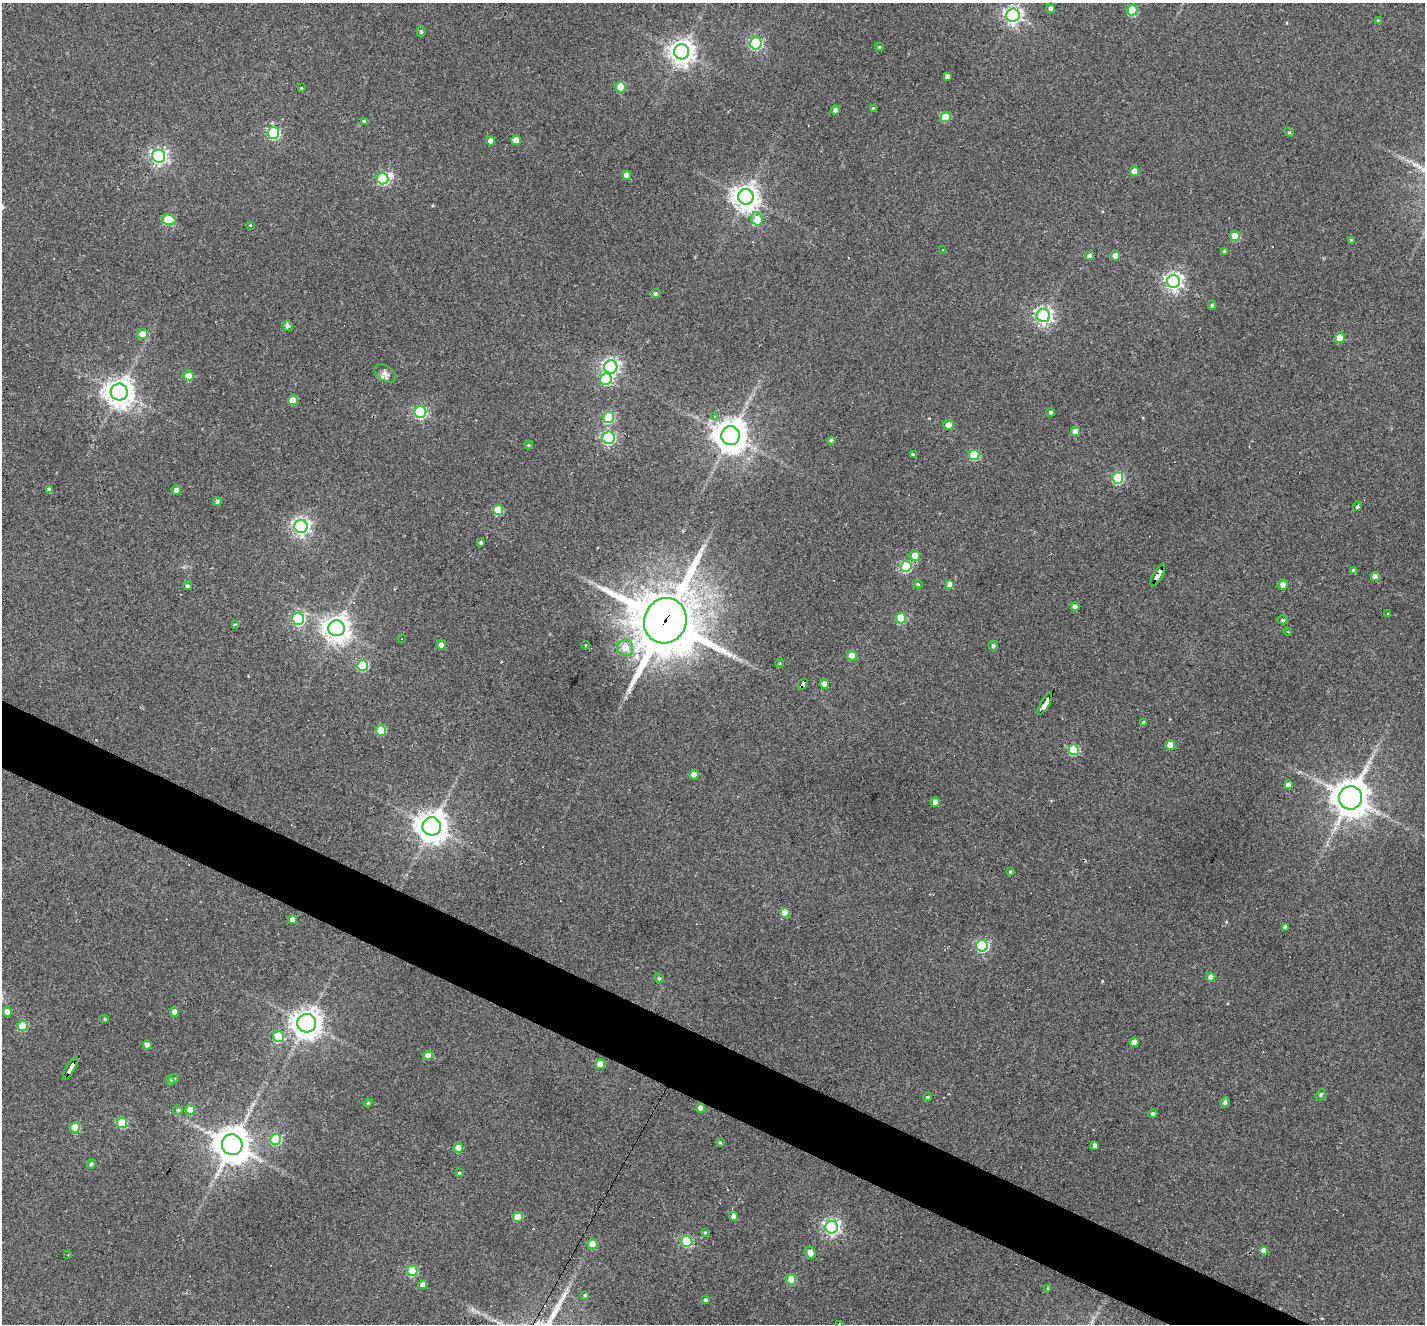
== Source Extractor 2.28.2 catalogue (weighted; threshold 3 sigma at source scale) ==
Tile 6 of 4 x 4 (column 2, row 2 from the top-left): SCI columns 1423-2845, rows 2919-4240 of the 5690 x 5702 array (HDU 1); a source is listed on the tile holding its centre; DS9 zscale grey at full resolution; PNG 1427 x 1326 px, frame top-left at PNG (2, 3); each listed source drawn as its Kron ellipse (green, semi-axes under 4 px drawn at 4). Shown black and unused: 4% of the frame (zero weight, under 3 of 4 exposures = <1% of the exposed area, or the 3 px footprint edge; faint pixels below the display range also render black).
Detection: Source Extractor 2.28.2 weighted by HDU 2 'WHT'; one run over the whole footprint, this tile lists its part. Background 0.0564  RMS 0.0047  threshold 0.0211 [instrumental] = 3 sigma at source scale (4.5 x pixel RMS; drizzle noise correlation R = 1.50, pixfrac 1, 0.05/0.05 arcsec/px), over >= 5 px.
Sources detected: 170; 1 inside a brighter object's white glare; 11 cosmic-ray / hot-pixel residue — neither listed nor drawn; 1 inside a brighter listed object's ellipse — not listed separately; the other 157 listed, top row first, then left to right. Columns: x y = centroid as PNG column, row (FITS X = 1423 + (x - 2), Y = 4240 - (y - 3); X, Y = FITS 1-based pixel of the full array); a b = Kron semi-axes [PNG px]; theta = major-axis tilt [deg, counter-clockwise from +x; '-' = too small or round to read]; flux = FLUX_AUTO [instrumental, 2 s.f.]
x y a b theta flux
1051 8 4 4 - 1.4
1132 10 5 5 - 20
1013 15 7 6 - 160
1379 21 4 4 - 1.1
421 31 5 4 - 0.8
756 43 6 6 - 62
879 47 4 3 - 0.55
682 52 7 7 - 390
947 76 4 3 - 1.6
620 87 6 5 - 11
301 88 3 3 - 0.4
873 108 3 3 - 0.7
836 110 4 4 - 2.4
945 117 5 5 - 13
364 121 4 4 - 0.9
1289 132 5 4 - 0.45
273 133 6 6 - 55
516 140 5 5 - 7.3
491 141 4 4 - 3.1
159 156 6 6 - 130
1134 171 4 4 - 4.6
627 175 4 4 - 4
383 178 6 5 - 54
746 197 8 7 - 460
757 219 7 5 -63 4.8
169 220 7 5 -16 22
250 225 3 3 - 1
1235 236 5 5 - 13
1351 240 3 3 - 0.51
943 250 3 3 - 0.64
1224 251 4 3 - 0.64
1089 256 5 4 - 1.8
1115 256 5 4 - 4.4
1173 282 6 6 - 170
656 293 5 4 - 0.76
1212 305 4 3 - 0.65
1043 316 6 6 - 160
287 326 5 5 - 1.2
142 334 5 5 - 7.6
1340 338 5 5 - 8.9
611 367 6 6 - 150
385 373 12 7 -34 2.1
188 376 5 5 - 9.3
606 379 6 5 - 31
119 392 8 8 - 550
293 400 5 5 - 9.5
420 412 6 6 - 66
1051 412 4 4 - 0.82
715 416 4 3 - 0.62
609 417 5 5 - 31
949 425 5 5 - 3
1075 431 4 4 - 4.2
730 436 9 9 - 780
609 438 6 6 - 71
831 440 3 3 - 0.69
529 445 4 3 - 0.64
913 455 4 3 - 1.1
974 455 5 5 - 24
1118 478 5 5 - 41
49 490 4 4 - 1.6
176 490 5 4 - 2.3
217 501 4 4 - 1.2
1357 506 5 3 - 1.1
498 510 5 5 - 19
301 526 6 6 - 160
481 543 4 4 - 0.88
915 556 5 5 - 5.3
906 566 5 5 - 33
1354 571 4 4 - 1.8
1158 575 12 4 60 130
1375 577 4 4 - 4.5
918 584 5 4 - 0.53
950 584 4 4 - 5.6
1283 585 5 5 - 2.7
187 586 4 4 - 0.85
1075 607 4 4 - 2.2
1388 614 4 3 - 0.4
901 618 5 5 - 21
298 619 6 6 - 61
1283 620 5 4 - 0.75
665 621 23 21 67 3100
235 625 4 3 - 1.6
337 628 8 8 - 500
1288 632 4 3 - 0.55
402 639 3 2 - 0.35
441 645 5 4 - 2.7
585 645 4 3 - 0.35
993 646 5 5 - 1
625 648 8 8 - 5.3
852 656 5 5 - 10
780 663 5 3 - 0.44
363 666 5 5 - 28
803 684 6 4 60 45
824 684 4 4 - 3.8
1045 704 13 3 60 160
1144 723 4 3 - 1.1
381 731 5 5 - 19
1170 745 5 4 - 6.2
1074 750 5 5 - 27
694 775 4 4 - 4.8
1288 785 4 4 - 2.3
1350 798 12 11 - 830
935 802 4 4 - 3.2
432 826 9 9 - 630
1010 872 4 3 - 0.5
785 913 5 5 - 6.1
293 920 4 4 - 2.9
1285 927 4 4 - 1.6
982 946 6 6 - 58
1211 977 4 4 - 2.3
659 978 5 4 - 0.65
7 1012 5 4 - 4.1
174 1012 4 4 - 3.8
105 1019 4 4 - 0.59
307 1023 9 9 - 480
22 1026 5 5 - 15
279 1037 5 5 - 26
1134 1042 4 4 - 4.1
147 1045 4 4 - 2.4
428 1055 5 4 - 5.7
600 1064 5 4 - 4.8
70 1068 13 3 61 100
174 1079 5 4 - 0.84
170 1081 4 4 - 0.88
1321 1095 6 4 59 0.62
928 1097 4 3 - 0.57
1225 1102 5 4 - 1
368 1103 4 4 - 0.52
701 1108 4 4 - 3.1
178 1110 5 4 - 0.77
190 1110 5 5 - 7.9
1153 1114 4 4 - 1.2
122 1123 5 5 - 21
75 1128 5 5 - 16
276 1139 5 5 - 27
720 1142 4 3 - 0.46
232 1145 10 10 - 940
1095 1145 4 4 - 1.5
458 1148 5 4 - 7.7
91 1164 4 4 - 0.82
459 1173 3 3 - 0.45
734 1216 4 4 - 1.8
518 1217 5 5 - 12
832 1227 6 6 - 140
705 1232 4 3 - 0.53
687 1241 5 5 - 35
593 1244 5 5 - 11
1264 1251 4 4 - 3.3
810 1253 6 5 - 3.8
68 1255 3 3 - 0.39
412 1271 5 5 - 24
791 1279 5 5 - 16
423 1285 4 4 - 3.2
1048 1288 4 4 - 0.5
585 1295 4 3 - 0.63
706 1300 4 4 - 1.1
839 1324 3 2 - 0.53
Overlapping masked pixels (flux is a lower limit): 5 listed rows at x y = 1158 575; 665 621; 803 684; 1045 704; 70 1068
Isophote crosses this tile's border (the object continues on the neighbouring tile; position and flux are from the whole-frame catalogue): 1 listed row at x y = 839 1324